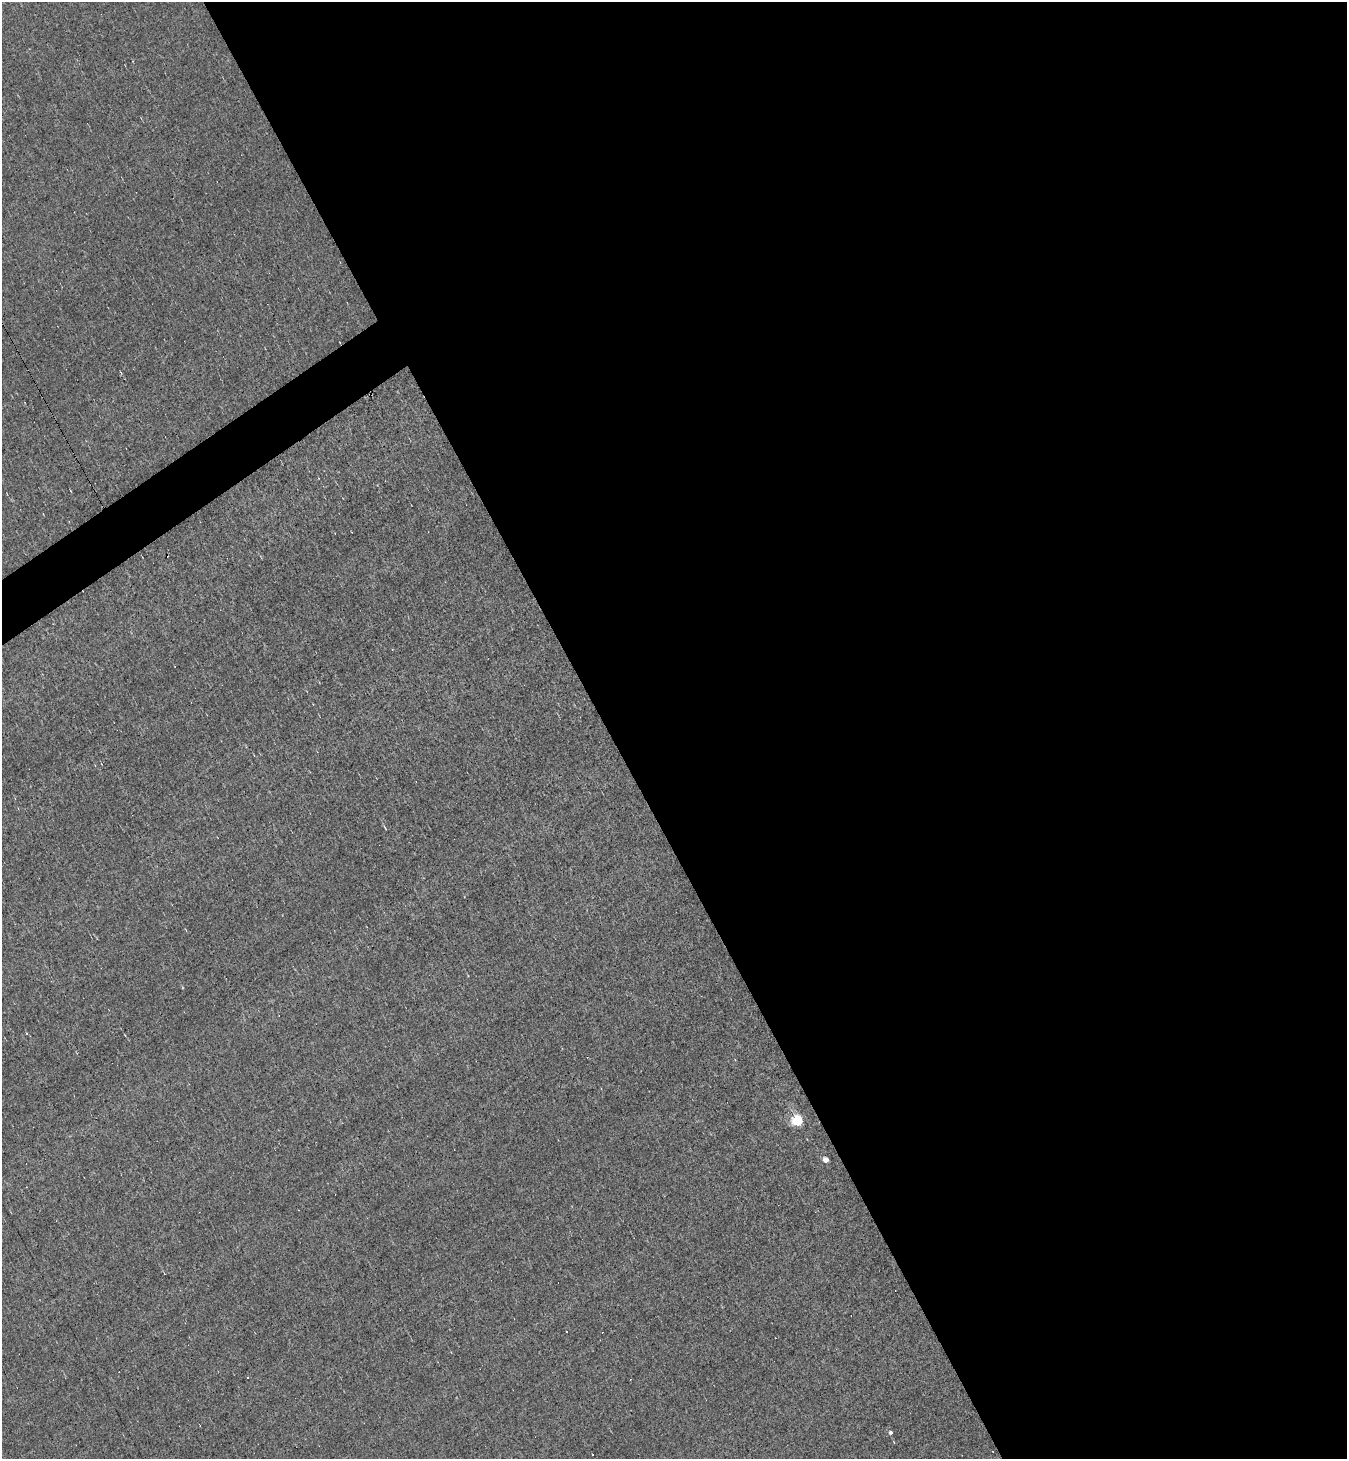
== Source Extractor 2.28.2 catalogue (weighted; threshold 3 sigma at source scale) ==
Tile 8 of 4 x 4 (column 4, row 2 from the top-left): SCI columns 4187-5531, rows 2914-4370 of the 5822 x 5826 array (HDU 1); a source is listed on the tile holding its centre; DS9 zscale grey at full resolution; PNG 1349 x 1461 px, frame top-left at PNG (2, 2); no overlay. Shown black and unused: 56% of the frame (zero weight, under 3 of 5 exposures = <1% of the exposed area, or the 3 px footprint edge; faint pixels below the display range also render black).
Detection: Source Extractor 2.28.2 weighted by HDU 2 'WHT'; one run over the whole footprint, this tile lists its part. Background 0.00525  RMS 0.045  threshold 0.201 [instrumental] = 3 sigma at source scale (4.5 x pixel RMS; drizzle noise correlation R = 1.50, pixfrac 1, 0.05/0.05 arcsec/px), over >= 5 px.
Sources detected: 15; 6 cosmic-ray / hot-pixel residue — not listed; the other 9 listed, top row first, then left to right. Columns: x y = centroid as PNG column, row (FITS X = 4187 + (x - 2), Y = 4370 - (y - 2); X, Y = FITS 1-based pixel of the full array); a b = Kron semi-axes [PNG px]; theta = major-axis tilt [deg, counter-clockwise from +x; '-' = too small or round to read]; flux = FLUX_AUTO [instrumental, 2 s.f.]
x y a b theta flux
392 649 3 2 - 3
313 704 2 2 - 2.5
385 828 7 3 -57 4.5
798 1121 6 5 - 450
826 1160 4 4 - 54
566 1332 3 3 - 12
247 1377 3 2 - 3.1
891 1432 5 4 - 12
592 1455 3 3 - 18